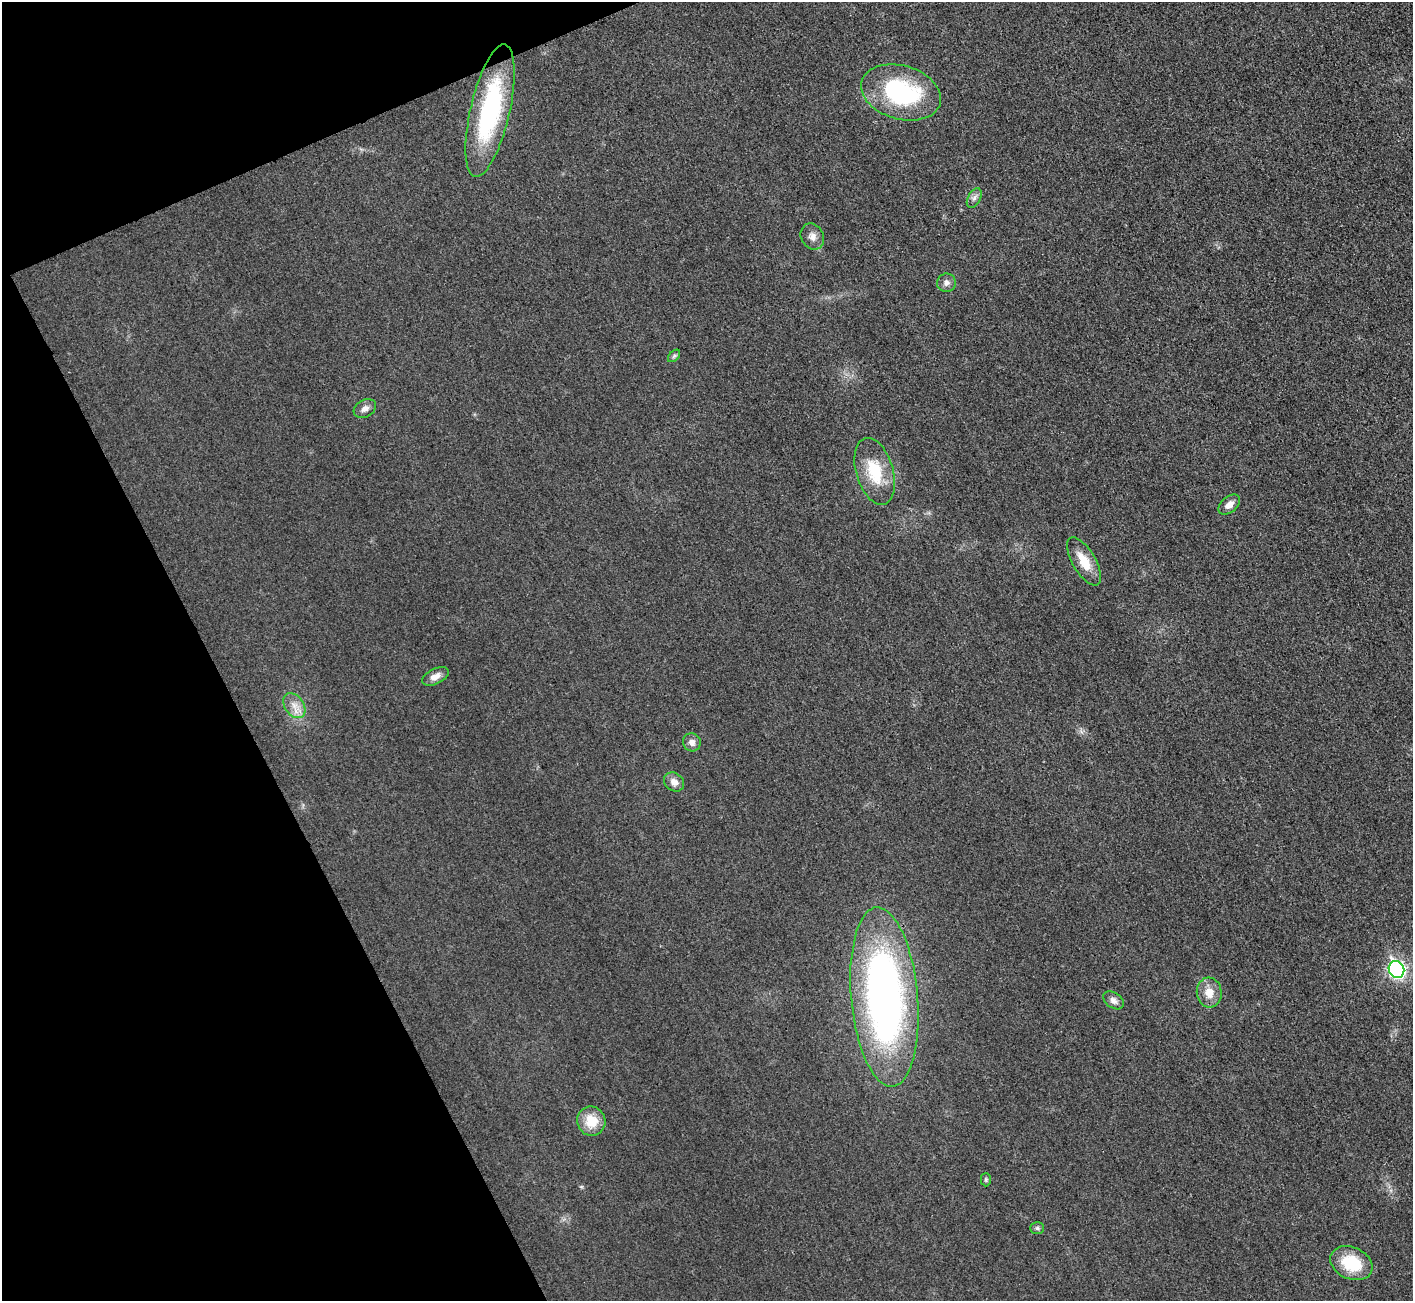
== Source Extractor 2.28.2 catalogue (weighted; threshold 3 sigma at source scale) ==
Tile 5 of 4 x 4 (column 1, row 2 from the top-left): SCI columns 21-1431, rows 2772-4070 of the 5687 x 5680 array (HDU 1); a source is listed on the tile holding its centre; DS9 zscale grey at full resolution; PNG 1415 x 1303 px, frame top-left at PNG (2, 2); each listed source drawn as its Kron ellipse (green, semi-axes under 4 px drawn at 4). Shown black and unused: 20% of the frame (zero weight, under 3 of 4 exposures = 2% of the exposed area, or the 3 px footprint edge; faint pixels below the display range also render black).
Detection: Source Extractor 2.28.2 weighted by HDU 2 'WHT'; one run over the whole footprint, this tile lists its part. Background 0.0265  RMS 0.0059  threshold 0.0267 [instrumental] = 3 sigma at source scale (4.5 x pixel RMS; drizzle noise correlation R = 1.50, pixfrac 1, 0.05/0.05 arcsec/px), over >= 5 px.
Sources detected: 22; all 22 listed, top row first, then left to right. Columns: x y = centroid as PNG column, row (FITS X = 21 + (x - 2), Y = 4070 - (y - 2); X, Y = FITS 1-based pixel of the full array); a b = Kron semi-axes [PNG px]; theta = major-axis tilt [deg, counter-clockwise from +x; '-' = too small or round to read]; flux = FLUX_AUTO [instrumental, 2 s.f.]
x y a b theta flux
901 92 41 27 -16 76
490 111 68 19 77 81
974 198 11 6 61 2.3
812 236 13 11 -60 4.1
946 283 9 9 - 2.8
674 356 7 4 45 1.3
365 408 12 8 29 3.6
875 471 34 18 -74 25
1229 505 12 8 40 4.4
1084 561 27 11 -59 12
435 676 14 7 26 4.4
294 706 13 9 -54 5.8
692 742 9 8 - 3.6
674 782 10 9 - 4.1
1396 970 8 7 - 170
1209 993 15 12 -84 8.5
884 997 90 33 -85 310
1114 1000 11 7 -36 3.1
591 1121 15 14 - 13
986 1180 7 5 -90 1.1
1037 1228 7 6 - 1.4
1351 1263 22 16 -24 25